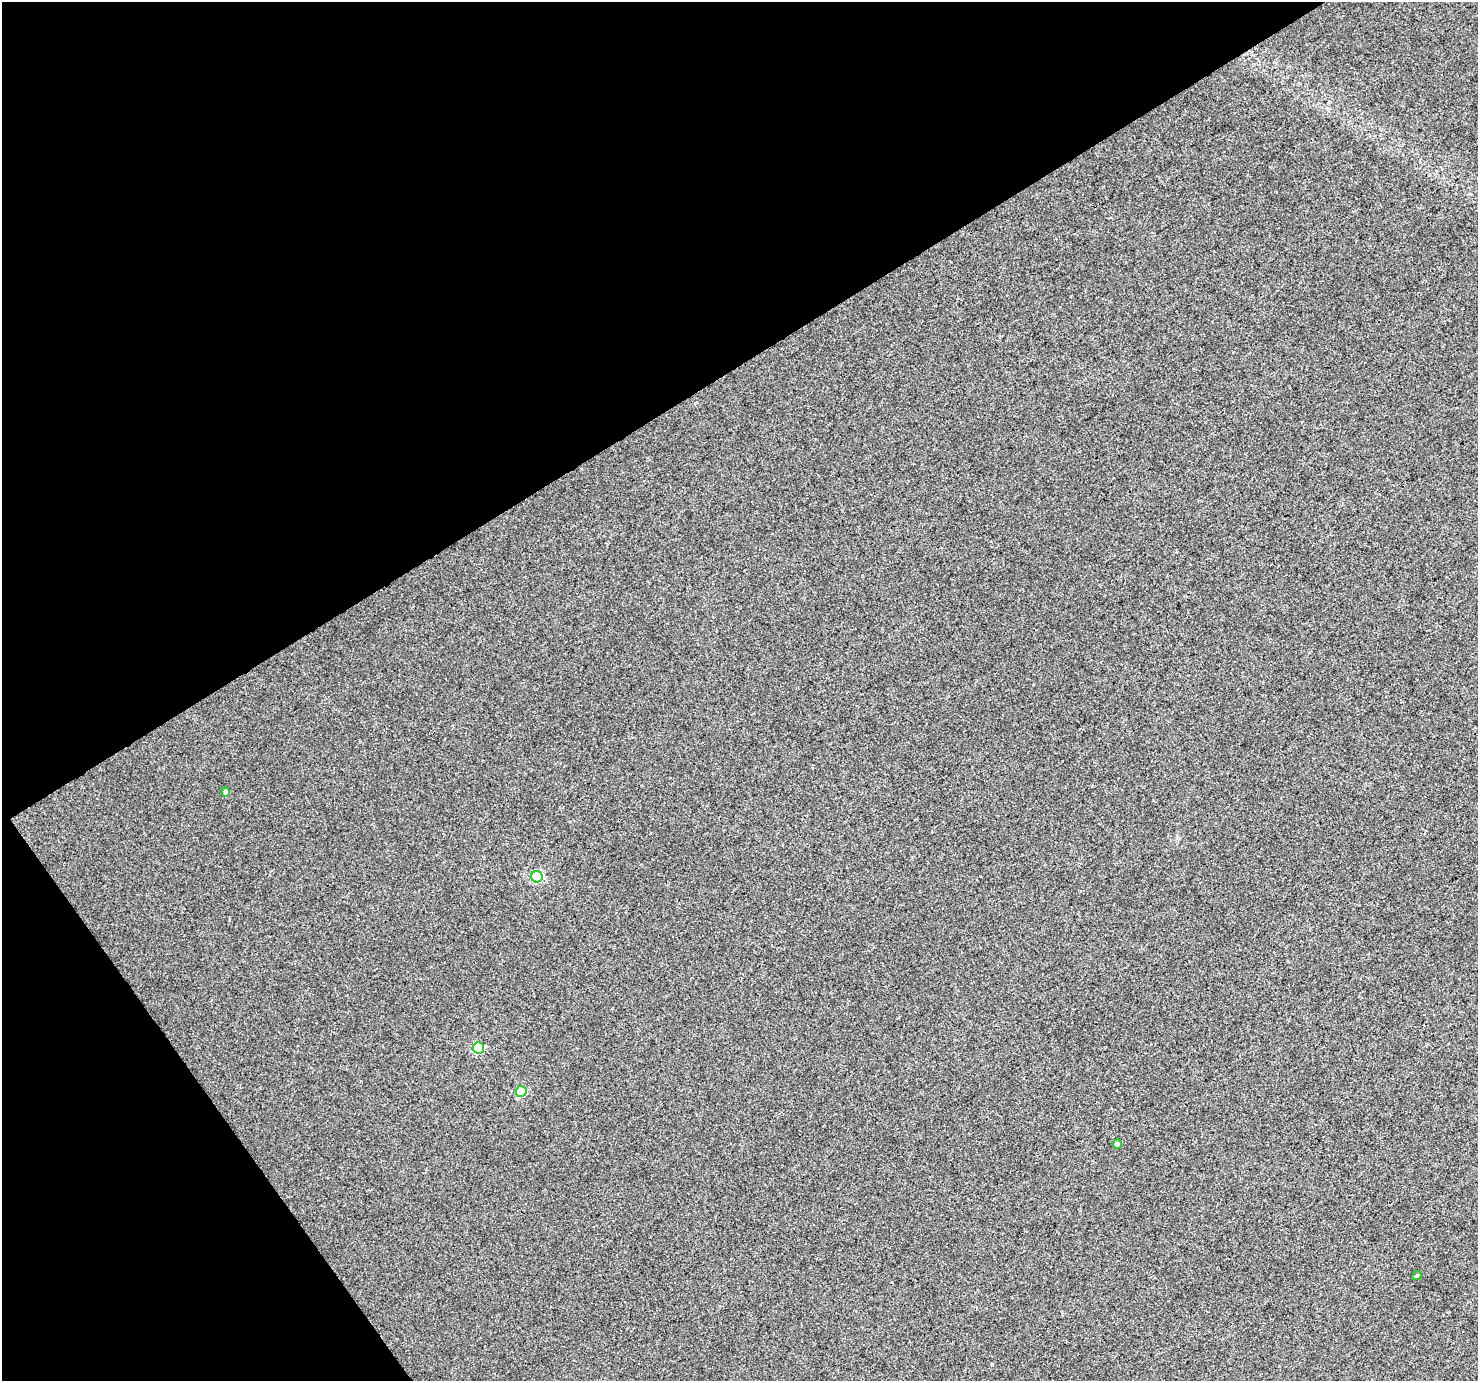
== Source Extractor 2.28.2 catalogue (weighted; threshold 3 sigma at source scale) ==
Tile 5 of 4 x 4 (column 1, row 2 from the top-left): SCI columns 4-1479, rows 2944-4322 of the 5906 x 5822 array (HDU 1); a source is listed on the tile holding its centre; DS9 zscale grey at full resolution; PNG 1480 x 1383 px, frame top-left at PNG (2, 2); each listed source drawn as its Kron ellipse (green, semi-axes under 4 px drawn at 4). Shown black and unused: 32% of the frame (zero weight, under 3 of 4 exposures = <1% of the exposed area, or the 3 px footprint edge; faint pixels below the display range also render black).
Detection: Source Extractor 2.28.2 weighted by HDU 2 'WHT'; one run over the whole footprint, this tile lists its part. Background 0.0157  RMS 0.0043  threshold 0.0192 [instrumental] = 3 sigma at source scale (4.5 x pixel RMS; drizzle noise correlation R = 1.50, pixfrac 1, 0.0396/0.0396 arcsec/px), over >= 5 px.
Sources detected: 6; all 6 listed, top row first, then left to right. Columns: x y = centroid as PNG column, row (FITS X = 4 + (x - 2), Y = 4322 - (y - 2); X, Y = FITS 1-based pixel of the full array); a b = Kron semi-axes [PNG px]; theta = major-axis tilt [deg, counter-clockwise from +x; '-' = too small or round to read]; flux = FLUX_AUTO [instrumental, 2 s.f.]
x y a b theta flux
225 792 4 4 - 0.93
537 877 6 5 - 38
478 1048 5 5 - 25
521 1091 5 5 - 20
1117 1144 5 4 - 1.3
1417 1276 5 4 - 0.59